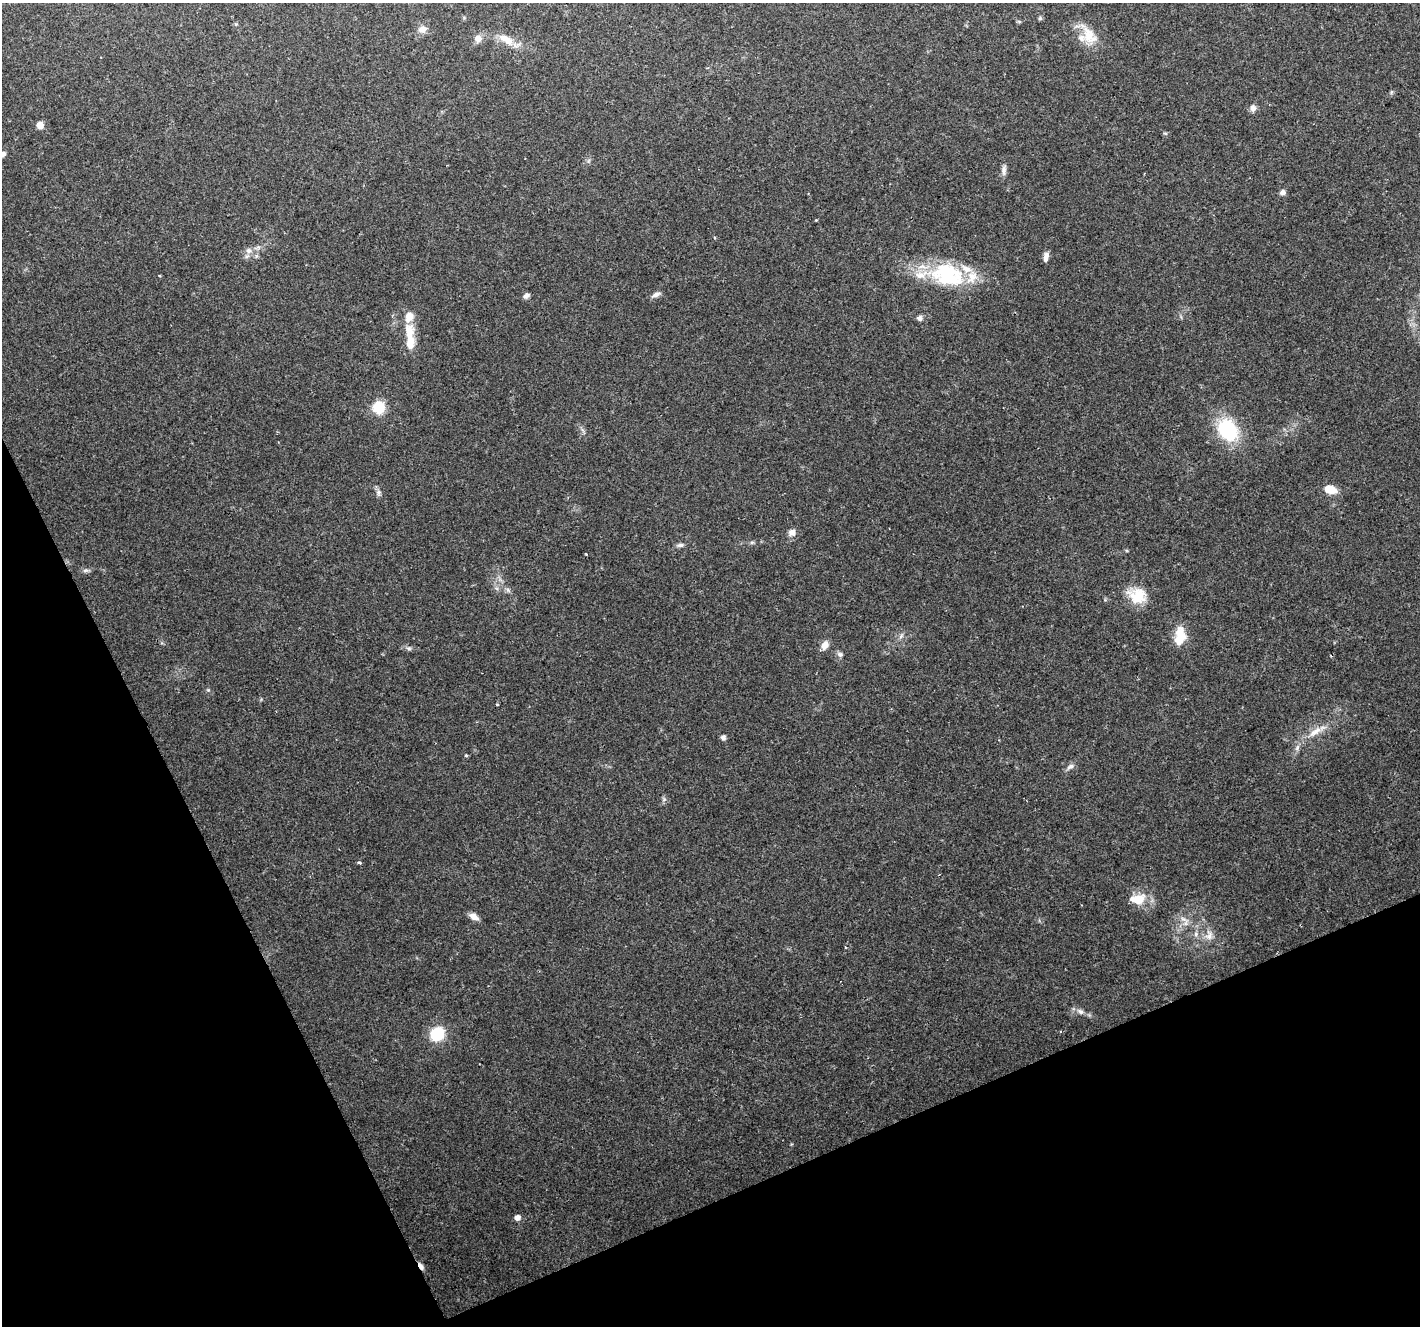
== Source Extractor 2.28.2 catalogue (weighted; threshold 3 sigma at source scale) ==
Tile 14 of 4 x 4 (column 2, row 4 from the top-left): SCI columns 1426-2843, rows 97-1420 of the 5681 x 5542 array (HDU 1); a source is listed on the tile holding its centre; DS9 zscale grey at full resolution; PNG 1422 x 1328 px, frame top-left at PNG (2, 3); no overlay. Shown black and unused: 22% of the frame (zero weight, under 2 of 3 exposures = <1% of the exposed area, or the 3 px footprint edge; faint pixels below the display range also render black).
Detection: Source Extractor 2.28.2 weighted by HDU 2 'WHT'; one run over the whole footprint, this tile lists its part. Background 0.102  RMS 0.0066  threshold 0.0296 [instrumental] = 3 sigma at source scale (4.5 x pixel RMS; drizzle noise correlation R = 1.50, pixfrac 1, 0.0396/0.0396 arcsec/px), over >= 5 px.
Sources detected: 64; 2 cosmic-ray / hot-pixel residue — not listed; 5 inside a brighter listed object's ellipse — not listed separately; the other 57 listed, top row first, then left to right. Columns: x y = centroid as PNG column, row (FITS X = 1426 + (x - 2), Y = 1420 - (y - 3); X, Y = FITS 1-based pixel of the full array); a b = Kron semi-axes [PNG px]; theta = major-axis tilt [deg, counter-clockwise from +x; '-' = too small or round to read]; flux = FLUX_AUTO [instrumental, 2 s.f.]
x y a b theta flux
1040 18 6 5 - 0.99
1019 22 6 4 -20 0.77
236 24 4 4 - 0.75
422 29 12 10 12 4.1
1089 36 32 16 -57 15
478 38 8 8 - 4.3
506 40 24 10 -33 9.6
1253 108 9 9 - 2.7
40 125 6 6 - 6.1
1165 133 6 4 -18 0.82
3 154 7 5 46 2.3
1004 170 15 6 86 3
1282 192 7 6 - 2.4
248 250 9 7 -41 3.1
256 256 6 4 71 1.1
1046 257 11 5 80 3.7
159 275 4 2 - 0.69
947 275 49 30 -15 55
526 295 7 6 - 2.3
656 295 12 5 26 2.7
409 316 13 10 75 6.9
919 318 7 6 - 2.1
410 342 23 12 87 10
379 407 11 10 - 18
1228 430 23 18 -54 43
1328 489 13 10 -21 6.9
378 492 8 7 - 2
792 532 9 9 - 3.8
752 542 6 4 1 1.1
680 545 10 5 5 1.9
586 554 3 2 - 0.65
86 570 9 4 1 1.6
508 590 8 5 -46 1.6
1137 596 22 20 -14 17
901 636 9 4 55 1.8
1180 637 25 12 81 13
825 645 12 8 66 4.5
409 648 7 5 -19 1.6
840 654 9 7 -27 1.9
208 690 5 5 - 0.78
497 704 3 3 - 0.99
1315 732 23 8 36 9
723 738 5 5 - 2.6
466 755 4 3 - 1.1
1070 767 12 6 32 2.5
664 799 6 4 19 1.1
359 862 4 3 - 1.7
1138 899 19 12 7 14
474 917 11 7 -36 4.7
1183 919 11 6 -25 3.5
1196 934 7 5 70 2
1209 935 15 10 88 5.7
1080 1012 11 6 -32 3.1
1061 1031 3 2 - 0.88
437 1034 7 6 - 92
517 1218 5 5 - 4.2
421 1266 11 5 -57 2.6
Overlapping masked pixels (flux is a lower limit): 1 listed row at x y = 421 1266
Isophote crosses this tile's border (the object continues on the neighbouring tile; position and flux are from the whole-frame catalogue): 1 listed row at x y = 3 154